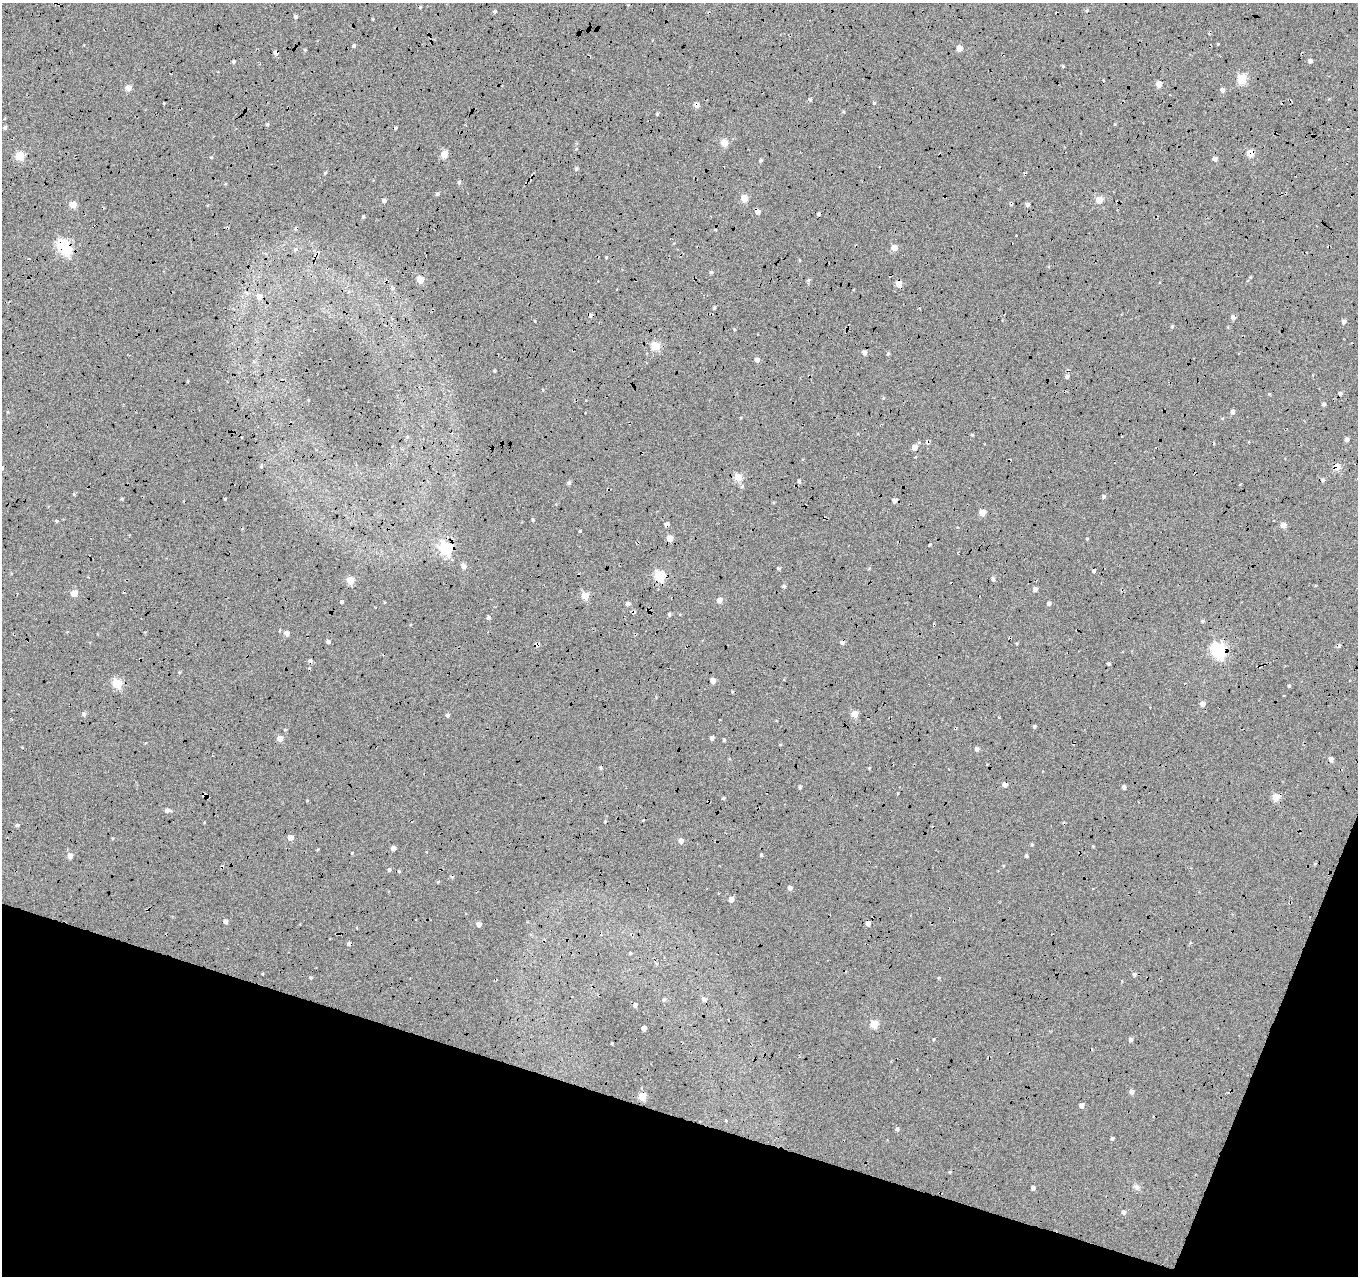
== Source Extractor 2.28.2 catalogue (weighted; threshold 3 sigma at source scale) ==
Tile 15 of 4 x 4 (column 3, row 4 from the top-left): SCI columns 2741-4096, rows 291-1564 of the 5467 x 5614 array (HDU 1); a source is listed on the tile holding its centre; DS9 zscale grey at full resolution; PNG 1360 x 1278 px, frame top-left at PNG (2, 3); no overlay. Shown black and unused: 16% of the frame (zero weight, under 5 of 17 exposures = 2% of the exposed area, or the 3 px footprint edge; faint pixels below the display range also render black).
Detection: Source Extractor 2.28.2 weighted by HDU 2 'WHT'; one run over the whole footprint, this tile lists its part. Background -0.198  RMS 0.13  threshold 0.535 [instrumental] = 3 sigma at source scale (4.09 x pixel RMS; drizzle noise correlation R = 1.36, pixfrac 0.8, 0.0396/0.0396 arcsec/px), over >= 5 px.
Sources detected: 199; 1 inside a brighter object's white glare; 22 cosmic-ray / hot-pixel residue — not listed; the other 176 listed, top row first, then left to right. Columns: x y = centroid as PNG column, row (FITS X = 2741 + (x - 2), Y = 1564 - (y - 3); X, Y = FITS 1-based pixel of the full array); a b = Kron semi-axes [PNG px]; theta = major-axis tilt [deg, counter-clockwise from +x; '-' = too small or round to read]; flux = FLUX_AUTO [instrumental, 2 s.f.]
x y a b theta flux
1087 10 4 3 - 12
495 11 4 4 - 18
295 17 4 4 - 28
353 46 4 4 - 21
960 48 5 4 - 100
276 52 4 4 - 55
1310 61 4 4 - 34
233 62 3 3 - 18
1063 66 4 4 - 11
1242 79 5 5 - 580
1159 84 5 4 - 110
128 88 4 4 - 120
1222 90 5 5 - 34
810 99 5 4 - 14
164 103 2 2 - 6.8
874 103 4 4 - 13
697 105 5 4 - 70
843 112 5 3 - 9.9
657 114 4 3 - 13
267 124 4 4 - 13
5 127 4 3 - 21
724 142 5 5 - 160
1250 153 5 5 - 240
444 154 5 5 - 220
20 155 5 5 - 460
1215 159 4 4 - 57
761 161 4 4 - 16
576 168 5 4 - 19
325 173 4 3 - 13
459 182 5 4 - 19
437 194 5 4 - 21
744 198 5 4 - 260
1099 200 5 5 - 250
384 201 5 4 - 29
73 204 5 5 - 200
1027 204 4 4 - 37
757 211 5 4 - 72
363 217 4 3 - 15
62 244 6 6 - 950
894 248 5 4 - 130
295 250 7 5 48 25
606 257 3 3 - 9.3
711 272 5 4 - 15
420 280 5 4 - 200
808 280 5 5 - 16
899 284 5 4 - 150
393 288 5 5 - 18
259 296 6 5 - 100
714 308 5 4 - 15
1233 317 4 4 - 53
1343 321 5 4 - 31
1172 326 4 4 - 16
734 329 5 3 - 9.3
656 346 5 5 - 420
864 352 5 4 - 50
888 353 5 4 - 14
757 360 4 4 - 55
494 371 3 2 - 12
1067 376 5 5 - 28
188 381 5 3 - 8.7
543 390 4 2 - 8.4
1340 393 4 4 - 29
1323 404 4 3 - 21
1233 412 4 4 - 41
972 435 5 3 - 11
407 437 5 5 - 14
1346 439 5 4 - 31
915 447 5 5 - 92
261 466 5 4 - 17
1337 467 5 5 - 240
2 468 5 4 - 21
738 477 5 5 - 310
799 481 5 4 - 19
569 483 5 5 - 24
608 490 4 3 - 11
74 494 4 4 - 11
1103 497 4 4 - 19
225 499 3 2 - 10
894 500 4 4 - 51
982 512 5 5 - 140
533 520 4 3 - 14
57 521 4 3 - 17
667 524 5 4 - 41
1283 525 4 4 - 100
580 531 3 3 - 9.8
670 538 5 5 - 130
1087 539 4 3 - 11
930 545 3 3 - 12
446 548 6 6 - 1300
464 566 7 5 -56 52
778 568 4 3 - 15
659 575 5 5 - 790
993 579 4 3 - 25
350 580 5 5 - 280
784 586 4 4 - 21
1035 589 4 4 - 50
74 593 5 4 - 180
585 595 5 5 - 220
719 600 5 5 - 62
342 602 4 3 - 22
628 603 4 4 - 38
1049 603 5 4 - 27
669 614 4 4 - 18
488 617 4 4 - 33
1202 621 5 4 - 16
287 633 5 4 - 68
328 642 4 4 - 30
842 642 5 5 - 29
537 645 6 5 - 36
1339 646 5 4 - 22
1218 650 7 6 - 2400
310 661 5 4 - 28
1108 664 3 3 - 17
179 672 4 3 - 13
713 680 4 4 - 86
117 683 5 5 - 550
1289 685 4 3 - 13
1203 704 4 4 - 67
84 714 5 4 - 28
854 714 5 4 - 180
447 715 4 4 - 25
1034 726 4 4 - 19
955 728 4 3 - 10
280 738 4 4 - 120
712 738 5 4 - 25
724 740 4 4 - 12
780 745 4 3 - 9.1
977 749 5 5 - 35
1331 759 5 5 - 50
1005 784 5 5 - 51
800 787 4 3 - 22
1124 787 4 4 - 29
205 795 6 4 8 26
1276 797 5 5 - 240
723 798 4 3 - 19
307 801 4 2 - 7.8
167 810 6 5 - 37
17 825 4 4 - 21
290 837 4 4 - 81
681 841 5 5 - 79
1032 845 4 3 - 11
1093 846 3 3 - 9.1
393 848 4 4 - 52
352 853 4 3 - 9
70 855 5 5 - 59
761 855 4 3 - 13
1026 856 4 3 - 16
389 870 4 4 - 21
399 871 4 3 - 12
438 882 4 4 - 13
790 888 5 5 - 35
731 899 4 4 - 82
226 921 4 4 - 46
868 923 5 4 - 60
479 924 5 4 - 53
630 953 3 3 - 12
1134 974 5 4 - 22
311 978 4 4 - 12
938 978 4 3 - 10
664 999 5 4 - 19
704 999 5 5 - 40
635 1005 4 4 - 32
874 1024 5 5 - 280
644 1028 4 4 - 68
934 1039 4 2 - 8.4
1130 1039 4 4 - 26
612 1043 3 2 - 9.5
1131 1092 5 4 - 45
642 1096 5 5 - 270
1081 1105 4 4 - 54
726 1120 4 3 - 10
897 1129 5 4 - 21
1112 1138 4 3 - 20
1136 1187 9 6 -51 35
1033 1188 4 3 - 31
1124 1212 6 5 - 31
Overlapping masked pixels (flux is a lower limit): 19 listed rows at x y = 276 52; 697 105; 1250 153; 757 211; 62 244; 899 284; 1337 467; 608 490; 667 524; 670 538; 446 548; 659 575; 537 645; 1218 650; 310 661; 955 728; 1005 784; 205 795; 1276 797
Isophote crosses this tile's border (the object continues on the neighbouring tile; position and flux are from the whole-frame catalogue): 1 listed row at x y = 2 468